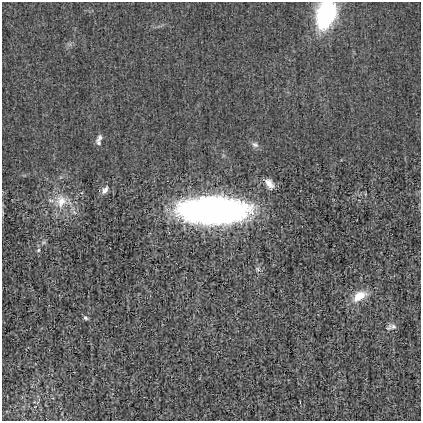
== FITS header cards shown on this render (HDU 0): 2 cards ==
NAXIS1  =                  419
NAXIS2  =                  419

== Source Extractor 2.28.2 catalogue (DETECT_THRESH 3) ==
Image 419 x 419 px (HDU 0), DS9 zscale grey, 1 PNG px = 1 image px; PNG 423 x 423 px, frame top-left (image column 1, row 419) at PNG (2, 2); no overlay
Background -5.24e-04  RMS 0.022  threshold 0.0663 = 3 sigma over >= 5 px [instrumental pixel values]
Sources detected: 13; all 13 listed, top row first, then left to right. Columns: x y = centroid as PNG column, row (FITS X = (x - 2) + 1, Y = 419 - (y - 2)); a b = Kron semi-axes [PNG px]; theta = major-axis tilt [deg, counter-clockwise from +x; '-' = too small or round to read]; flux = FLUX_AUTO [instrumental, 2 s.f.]
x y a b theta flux
326 14 18 12 74 230
100 138 11 6 49 5.2
99 143 7 5 -54 3
255 145 10 7 -23 5
269 183 13 7 -53 11
105 190 12 7 52 7.1
61 201 19 15 82 29
213 210 63 24 0 570
38 250 5 5 - 2.2
258 269 7 5 -60 3
359 296 16 9 32 26
85 318 6 4 -40 2.6
393 326 11 8 -16 5.4
At the frame edge (FLAGS 8, measured only in part): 1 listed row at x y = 326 14